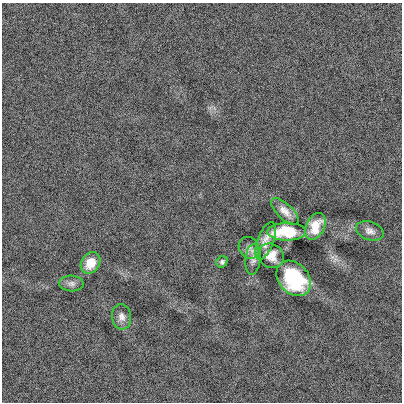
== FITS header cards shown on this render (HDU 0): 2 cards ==
NAXIS1  =                  400
NAXIS2  =                  400

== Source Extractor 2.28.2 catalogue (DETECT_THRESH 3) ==
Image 400 x 400 px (HDU 0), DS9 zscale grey, 1 PNG px = 1 image px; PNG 404 x 404 px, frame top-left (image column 1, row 400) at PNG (2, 3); each listed source drawn as its Kron ellipse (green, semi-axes under 4 px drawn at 4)
Background -0.00138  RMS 0.1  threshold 0.313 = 3 sigma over >= 5 px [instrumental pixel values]
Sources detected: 13; all 13 listed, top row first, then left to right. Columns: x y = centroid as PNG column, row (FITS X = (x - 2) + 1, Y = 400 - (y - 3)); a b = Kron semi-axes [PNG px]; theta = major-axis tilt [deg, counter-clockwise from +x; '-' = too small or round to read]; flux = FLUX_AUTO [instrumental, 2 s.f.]
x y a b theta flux
285 211 17 7 -44 61
315 226 14 9 65 120
370 231 14 9 -19 42
287 232 19 9 0 280
266 241 20 8 70 57
249 248 11 9 -54 35
271 256 13 11 -34 81
253 259 15 7 84 38
222 262 6 5 - 16
90 263 11 9 56 110
294 278 20 15 -47 540
71 283 12 8 -3 30
122 317 13 9 -84 45